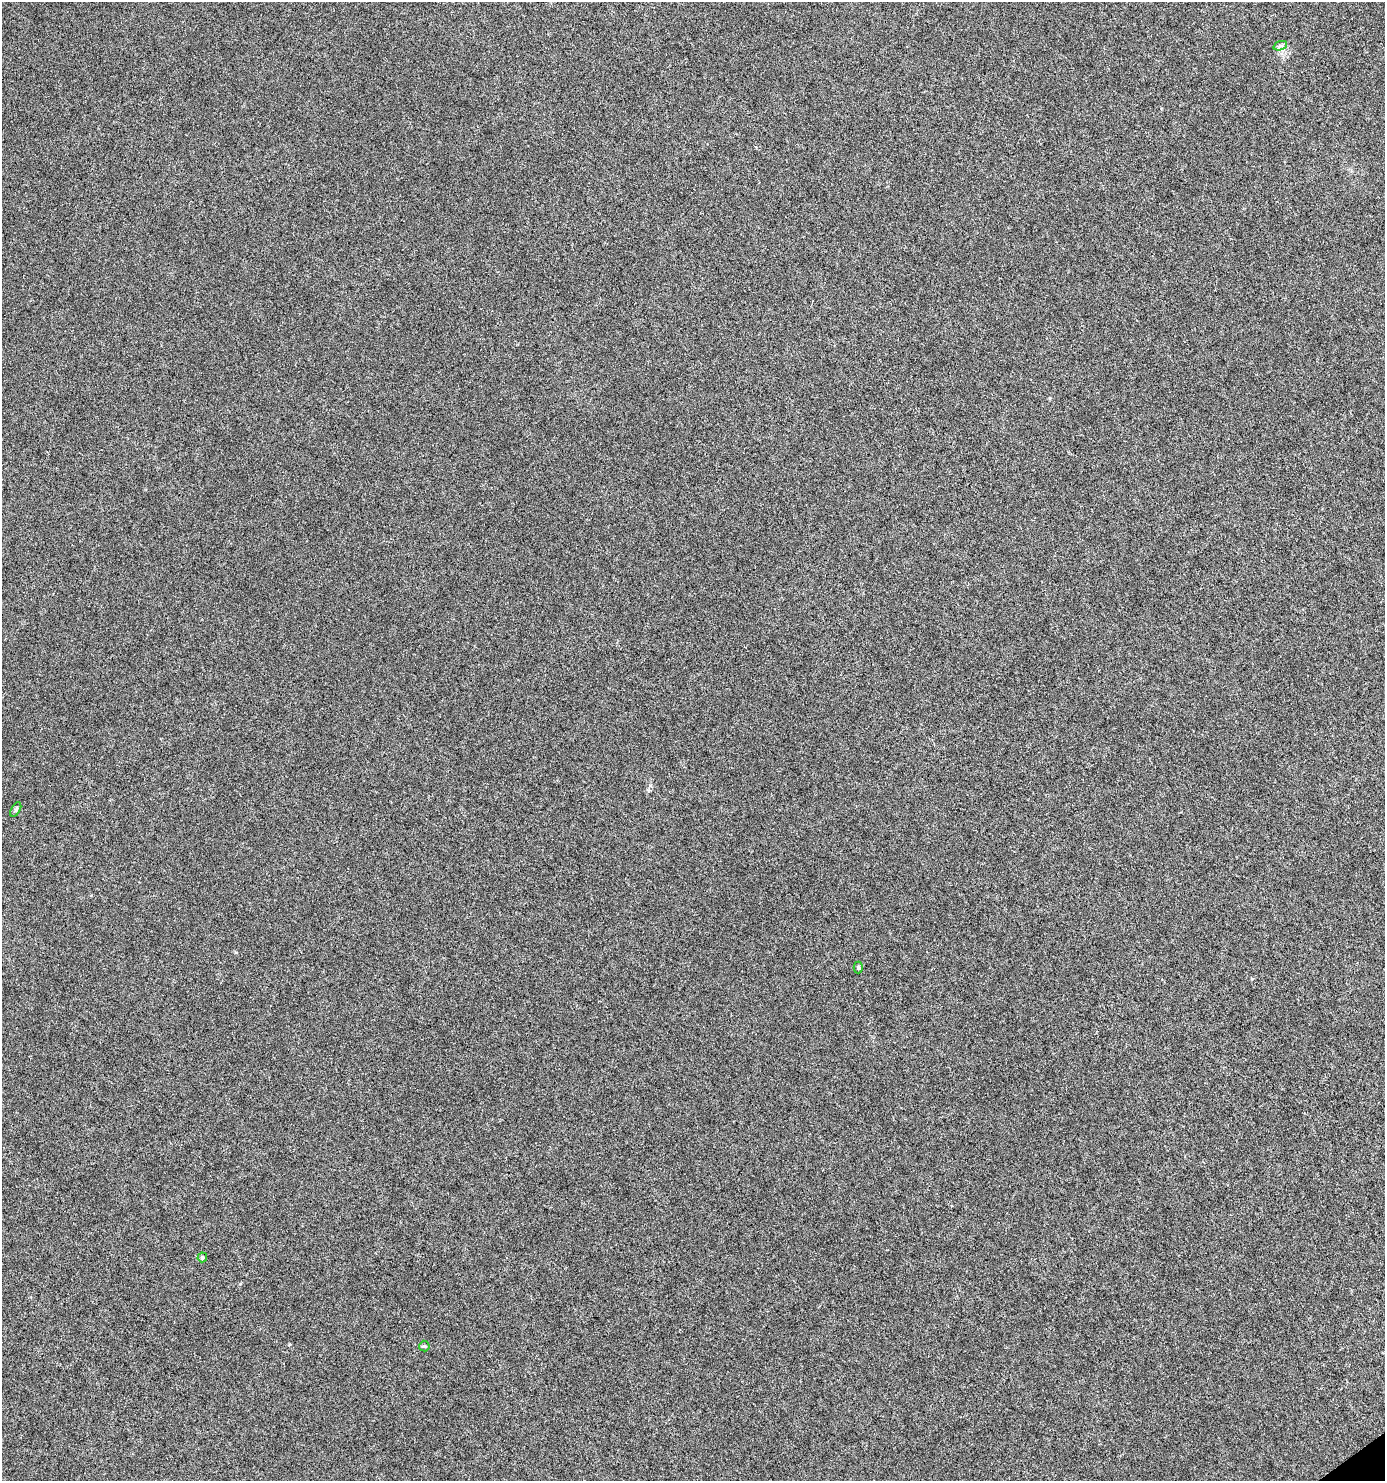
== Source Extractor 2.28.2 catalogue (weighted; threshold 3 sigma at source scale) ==
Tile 6 of 4 x 4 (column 2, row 2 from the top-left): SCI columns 1569-2951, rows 2960-4438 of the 5840 x 5920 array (HDU 1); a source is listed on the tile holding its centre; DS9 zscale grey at full resolution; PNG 1387 x 1483 px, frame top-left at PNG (2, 2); each listed source drawn as its Kron ellipse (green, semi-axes under 4 px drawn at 4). Shown black and unused: <1% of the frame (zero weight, under 4 of 8 exposures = <1% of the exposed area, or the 3 px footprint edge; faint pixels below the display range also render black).
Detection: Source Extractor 2.28.2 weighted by HDU 2 'WHT'; one run over the whole footprint, this tile lists its part. Background 9.40e-04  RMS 0.0014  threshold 0.00576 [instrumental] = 3 sigma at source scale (4.09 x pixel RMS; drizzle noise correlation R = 1.36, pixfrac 0.8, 0.0396/0.0396 arcsec/px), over >= 5 px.
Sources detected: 5; all 5 listed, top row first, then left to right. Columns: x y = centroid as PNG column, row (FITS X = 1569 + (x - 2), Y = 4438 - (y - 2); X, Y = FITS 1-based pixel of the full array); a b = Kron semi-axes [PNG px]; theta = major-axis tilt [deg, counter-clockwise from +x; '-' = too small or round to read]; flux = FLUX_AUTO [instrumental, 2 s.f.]
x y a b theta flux
1280 46 7 4 19 0.28
16 809 8 4 59 0.23
858 967 6 4 89 0.18
202 1257 5 4 - 0.31
424 1346 5 5 - 0.16